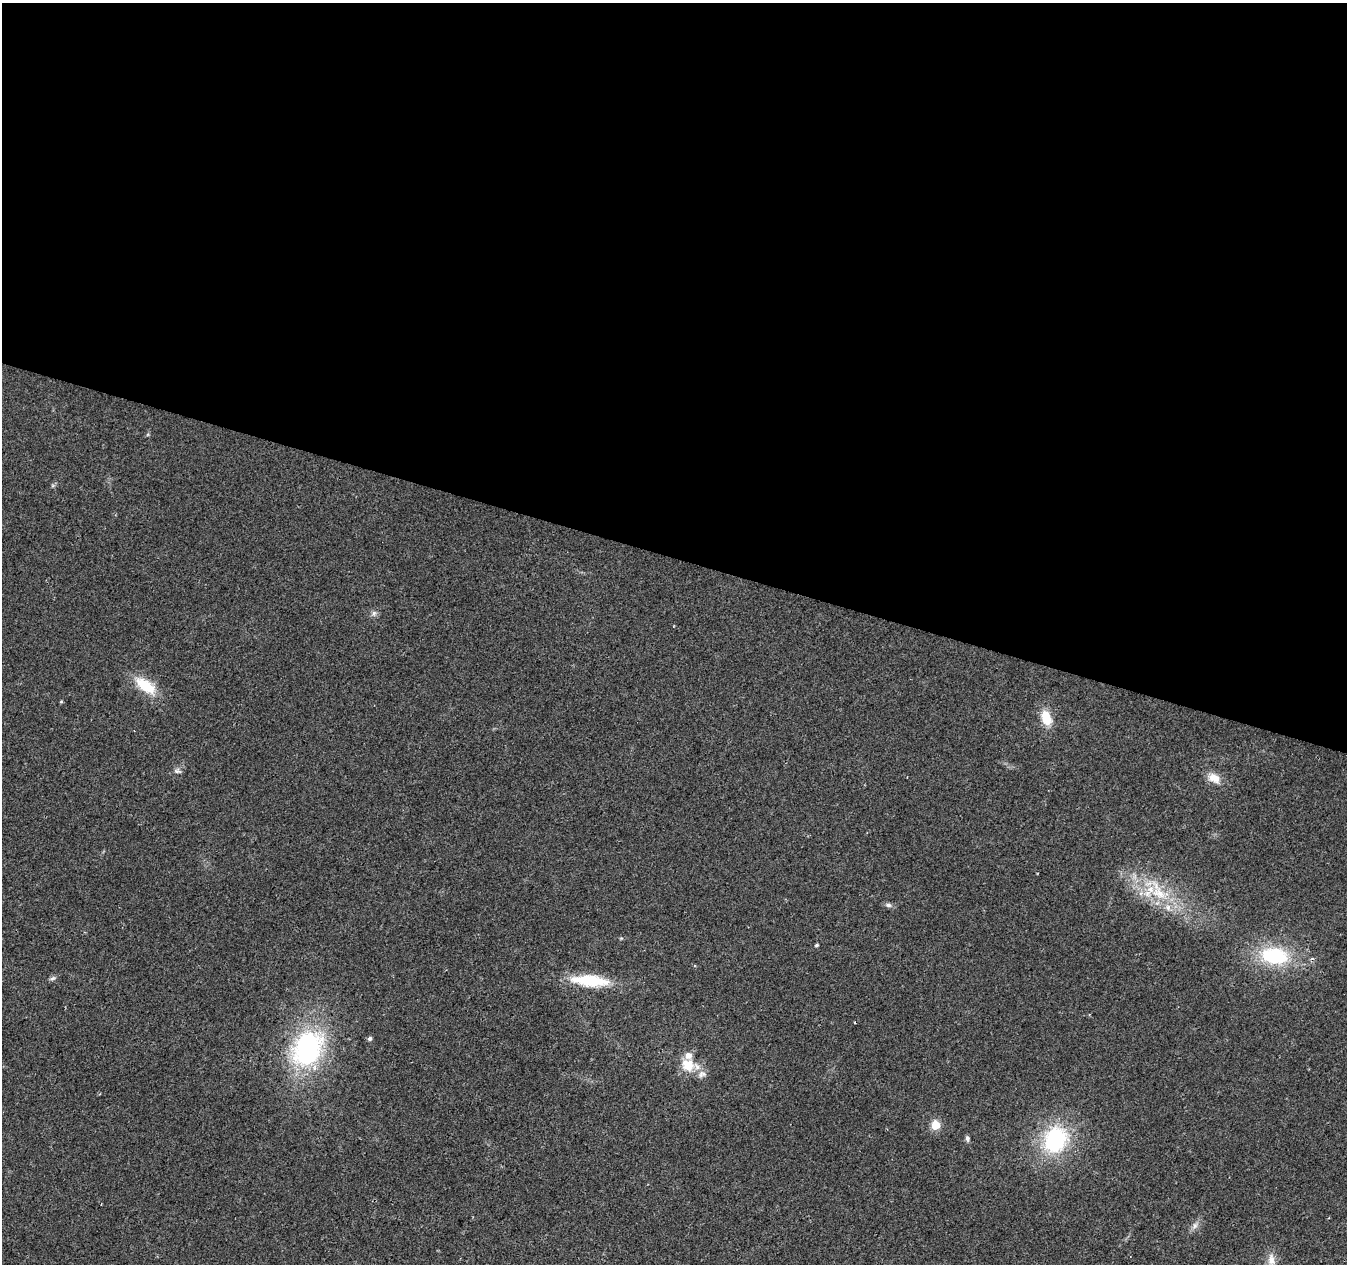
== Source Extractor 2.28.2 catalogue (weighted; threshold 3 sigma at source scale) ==
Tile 3 of 4 x 4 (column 3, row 1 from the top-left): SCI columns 2691-4035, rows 4002-5263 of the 5387 x 5542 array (HDU 1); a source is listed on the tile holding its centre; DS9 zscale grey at full resolution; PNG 1349 x 1266 px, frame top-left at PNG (2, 3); no overlay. Shown black and unused: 44% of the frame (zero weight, under 2 of 3 exposures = <1% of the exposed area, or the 3 px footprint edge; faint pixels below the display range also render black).
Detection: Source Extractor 2.28.2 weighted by HDU 2 'WHT'; one run over the whole footprint, this tile lists its part. Background 0.0422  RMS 0.008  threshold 0.036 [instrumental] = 3 sigma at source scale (4.5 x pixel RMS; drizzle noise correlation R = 1.50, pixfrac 1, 0.0396/0.0396 arcsec/px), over >= 5 px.
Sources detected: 24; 1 cosmic-ray / hot-pixel residue — not listed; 3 inside a brighter listed object's ellipse — not listed separately; the other 20 listed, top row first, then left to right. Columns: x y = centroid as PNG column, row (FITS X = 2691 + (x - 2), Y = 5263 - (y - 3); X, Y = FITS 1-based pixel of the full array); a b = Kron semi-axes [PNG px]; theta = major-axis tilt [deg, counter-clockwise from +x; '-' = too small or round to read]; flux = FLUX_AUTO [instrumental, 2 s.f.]
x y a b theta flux
374 613 8 7 - 2.7
146 686 32 14 -37 24
61 701 5 3 - 0.76
1046 718 17 10 -72 18
177 771 10 6 -15 2.4
1214 778 16 11 -32 10
1158 891 42 20 -53 42
888 905 9 6 -8 2.5
817 945 4 3 - 1.4
1274 956 31 19 -8 57
53 978 9 4 35 1.9
590 981 41 12 -5 41
370 1038 5 5 - 2
307 1048 37 28 63 130
688 1065 19 16 -45 17
935 1125 5 5 - 37
967 1138 7 5 -78 2.3
1055 1139 28 23 64 82
1195 1226 10 7 60 3.6
1271 1260 20 10 -83 7.8
Isophote crosses this tile's border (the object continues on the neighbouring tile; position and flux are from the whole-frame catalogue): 1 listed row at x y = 1271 1260